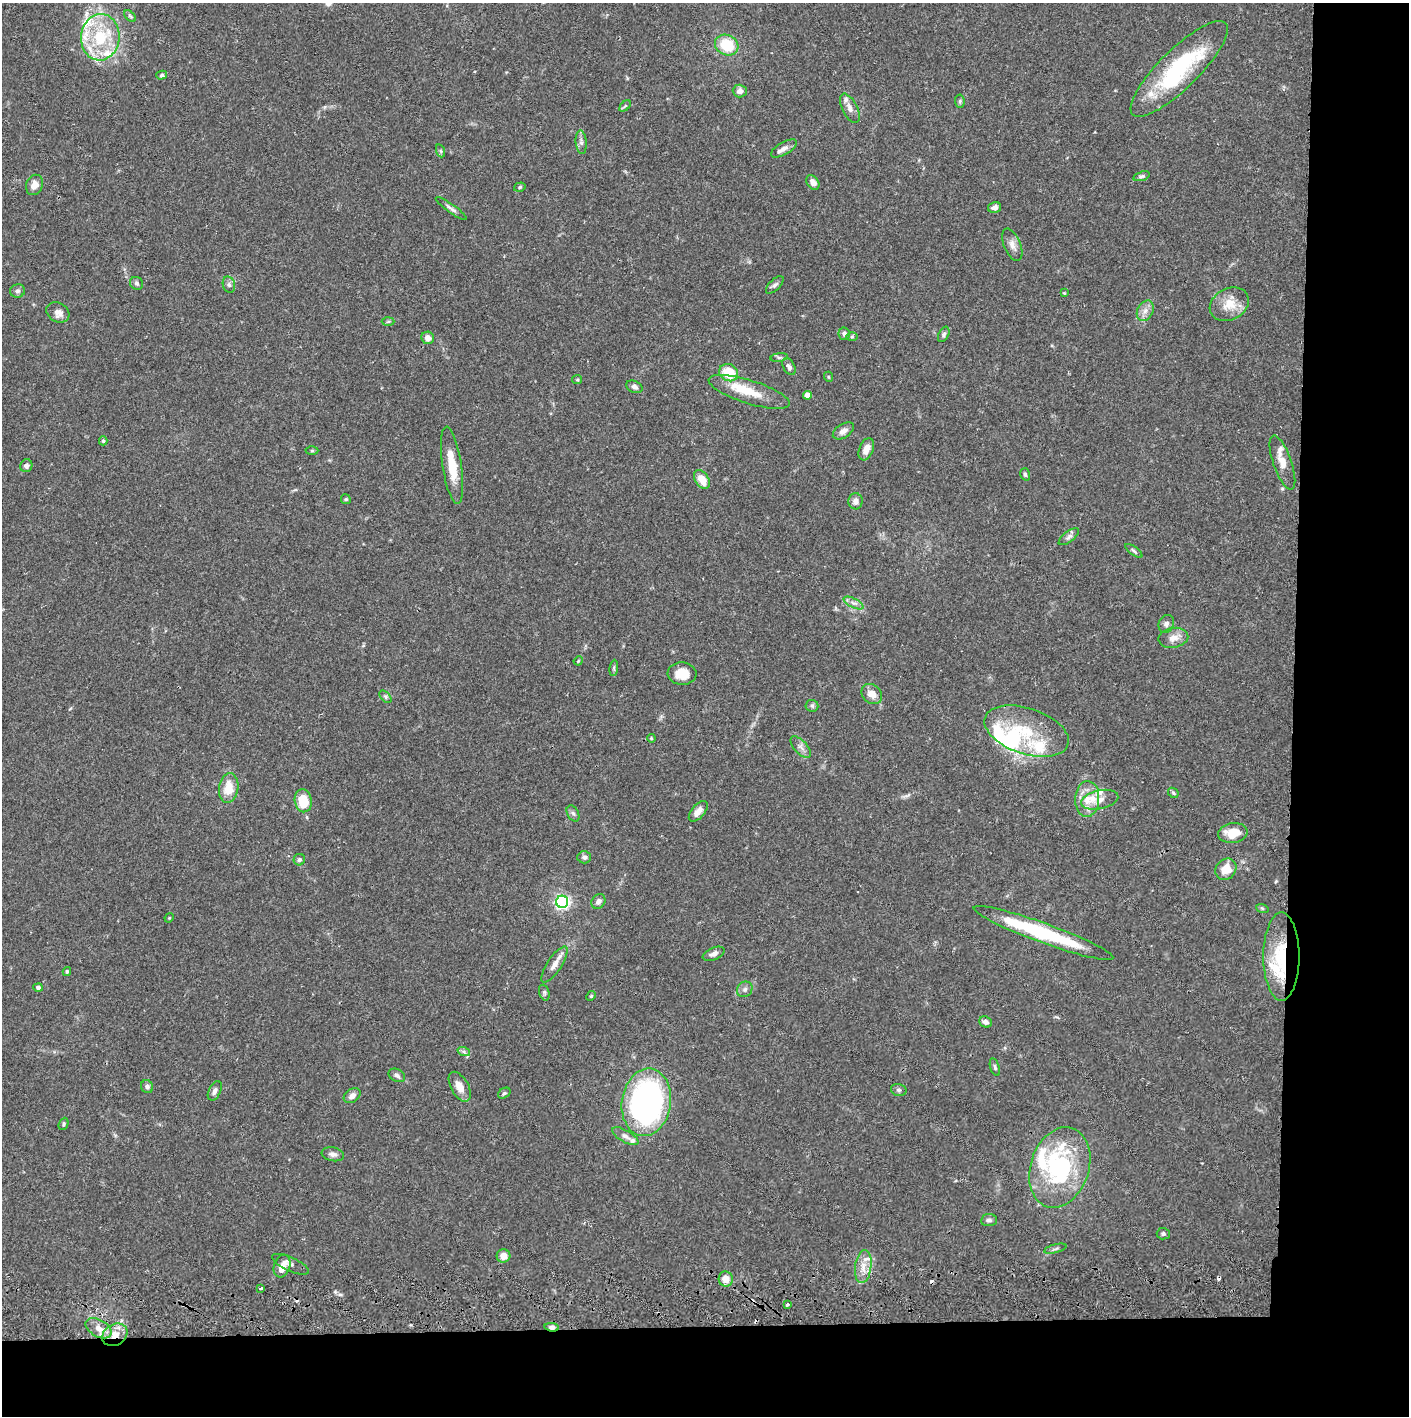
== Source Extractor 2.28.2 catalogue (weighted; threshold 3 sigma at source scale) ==
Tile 9 of 3 x 3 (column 3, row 3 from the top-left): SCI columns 2820-4226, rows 57-1470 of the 4233 x 4354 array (HDU 1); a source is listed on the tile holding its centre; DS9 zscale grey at full resolution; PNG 1411 x 1418 px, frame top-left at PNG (2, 3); each listed source drawn as its Kron ellipse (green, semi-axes under 4 px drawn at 4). Shown black and unused: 14% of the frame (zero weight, under 2 of 3 exposures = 3% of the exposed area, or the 3 px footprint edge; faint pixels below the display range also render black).
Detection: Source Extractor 2.28.2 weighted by HDU 2 'WHT'; one run over the whole footprint, this tile lists its part. Background 0.0674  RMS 0.0048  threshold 0.0217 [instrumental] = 3 sigma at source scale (4.5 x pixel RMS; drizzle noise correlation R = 1.50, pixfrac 1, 0.05/0.05 arcsec/px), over >= 5 px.
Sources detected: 144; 2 inside a brighter object's white glare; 5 cosmic-ray / hot-pixel residue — neither listed nor drawn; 20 inside a brighter listed object's ellipse — not listed separately; the other 117 listed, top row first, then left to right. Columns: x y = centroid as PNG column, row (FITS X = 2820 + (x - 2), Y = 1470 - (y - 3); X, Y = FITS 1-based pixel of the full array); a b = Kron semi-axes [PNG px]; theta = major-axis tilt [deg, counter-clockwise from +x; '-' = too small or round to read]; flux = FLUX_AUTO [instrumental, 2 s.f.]
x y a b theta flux
130 16 7 4 -45 0.71
100 37 23 19 85 23
727 45 12 10 -26 15
1179 69 65 19 45 50
162 75 5 4 - 0.85
740 91 7 6 - 2.6
960 101 7 5 -86 0.76
625 106 7 4 45 0.72
850 108 16 7 -63 2.9
581 142 12 5 -85 1.7
784 149 14 6 30 2.8
441 151 7 4 -71 0.76
1142 176 8 4 17 1.1
813 182 8 5 -55 2.3
34 185 10 8 70 3.9
520 187 6 4 17 0.78
994 207 7 5 12 2.3
451 208 18 4 -35 1.6
1012 245 17 8 -67 3.3
136 283 7 6 - 1
229 285 8 6 -74 1.4
775 285 11 5 45 1.5
18 291 7 6 - 1.3
1064 293 4 3 - 0.38
1229 304 20 15 28 8.6
1145 311 11 7 62 2.9
58 312 12 9 -29 3.2
388 322 6 4 2 0.73
844 334 6 6 - 1.6
944 334 8 5 64 1.1
852 337 6 4 0 0.61
428 338 6 6 - 3.3
779 357 9 4 8 1.1
789 367 9 5 -62 1.4
729 373 10 8 -28 13
829 377 5 3 - 0.45
577 380 5 4 - 0.56
634 387 8 5 -24 1.7
749 392 42 11 -17 12
807 395 4 4 - 4.2
843 431 12 6 33 2.3
103 441 4 4 - 0.69
866 449 11 7 68 4.1
312 451 6 4 1 0.68
1282 463 28 9 -71 6
452 465 39 9 -81 12
26 466 6 6 - 1.7
1025 474 6 4 -72 0.85
702 479 10 6 -58 6.9
346 499 5 4 - 0.64
856 501 8 7 - 2.7
1069 537 12 5 38 1.7
1134 551 10 3 -36 0.95
853 603 11 4 -26 1.9
1166 624 9 7 65 1.8
1173 638 15 10 10 4.2
578 661 5 3 - 0.42
614 668 8 4 82 0.72
682 674 14 11 -3 7.4
872 694 11 9 -42 4.6
385 697 7 4 -46 0.98
812 706 6 6 - 0.97
1027 731 44 23 -19 25
651 738 4 3 - 0.47
801 747 13 6 -47 2.3
229 788 15 9 81 8.7
1173 793 6 4 -46 0.69
1087 799 18 12 88 7.5
1100 800 19 9 12 5
303 801 11 8 -81 11
698 811 12 6 49 3.3
573 813 8 5 -61 1.2
1233 833 14 10 8 9.6
584 857 7 6 - 1.3
299 860 6 5 - 1.2
1226 869 11 9 46 6.9
598 901 8 6 49 2.2
562 902 6 6 - 120
1262 908 6 4 -19 0.63
169 918 5 4 - 0.45
1043 933 74 10 -20 43
714 954 11 6 23 2.2
1281 956 44 18 -90 26
554 964 21 7 57 4
67 971 4 3 - 0.71
38 987 5 4 - 1.4
745 989 8 7 - 1.6
544 993 8 5 -71 0.95
591 996 5 4 - 0.57
986 1022 6 5 - 1.9
464 1052 6 4 -19 0.94
995 1067 9 4 -72 0.94
397 1075 9 6 -28 1.5
147 1087 6 6 - 1.6
460 1087 16 8 -61 5.2
899 1090 8 6 -15 1.1
215 1091 10 6 64 1.8
504 1093 7 5 34 0.9
352 1096 9 6 35 2.6
646 1102 34 24 81 130
63 1124 6 4 67 0.76
625 1136 15 6 -30 2.4
333 1154 11 7 -10 2
1060 1167 41 29 72 58
989 1220 8 6 5 1.3
1163 1234 6 6 - 1.2
1055 1249 11 3 15 0.91
503 1256 7 6 - 3.5
291 1264 20 7 -25 2.4
282 1266 12 8 71 3.8
863 1267 16 8 82 5.3
726 1279 7 7 - 4.5
261 1288 3 2 - 1.1
787 1304 3 3 - 1.4
552 1327 7 4 -6 1.7
99 1328 14 8 -29 4.9
115 1335 13 10 32 7.2
Overlapping masked pixels (flux is a lower limit): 3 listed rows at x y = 1281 956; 552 1327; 115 1335